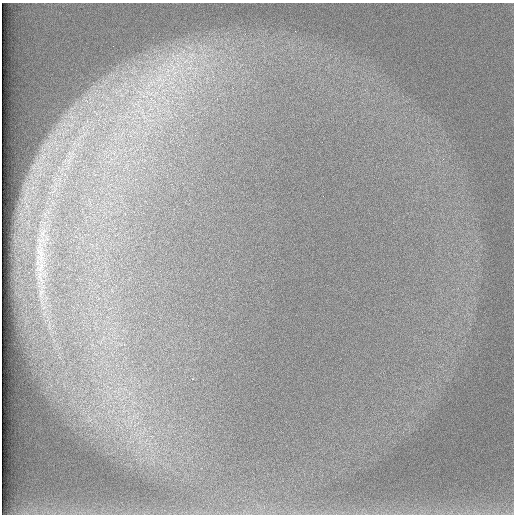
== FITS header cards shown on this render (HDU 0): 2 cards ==
NAXIS1  =                  512 /
NAXIS2  =                  512 /

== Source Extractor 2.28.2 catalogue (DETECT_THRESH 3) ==
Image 512 x 512 px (HDU 0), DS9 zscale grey, 1 PNG px = 1 image px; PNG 516 x 516 px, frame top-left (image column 1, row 512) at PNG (2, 3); no overlay
Background 98.3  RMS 2.9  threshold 8.75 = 3 sigma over >= 5 px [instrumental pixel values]
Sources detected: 4; all 4 listed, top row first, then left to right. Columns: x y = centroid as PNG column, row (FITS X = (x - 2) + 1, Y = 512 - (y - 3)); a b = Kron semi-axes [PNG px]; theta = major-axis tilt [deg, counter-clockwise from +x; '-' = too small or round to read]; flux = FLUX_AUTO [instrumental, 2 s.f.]
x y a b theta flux
185 61 12 5 27 1300
173 68 21 9 79 4100
159 78 16 8 73 2600
40 254 45 12 -86 7200